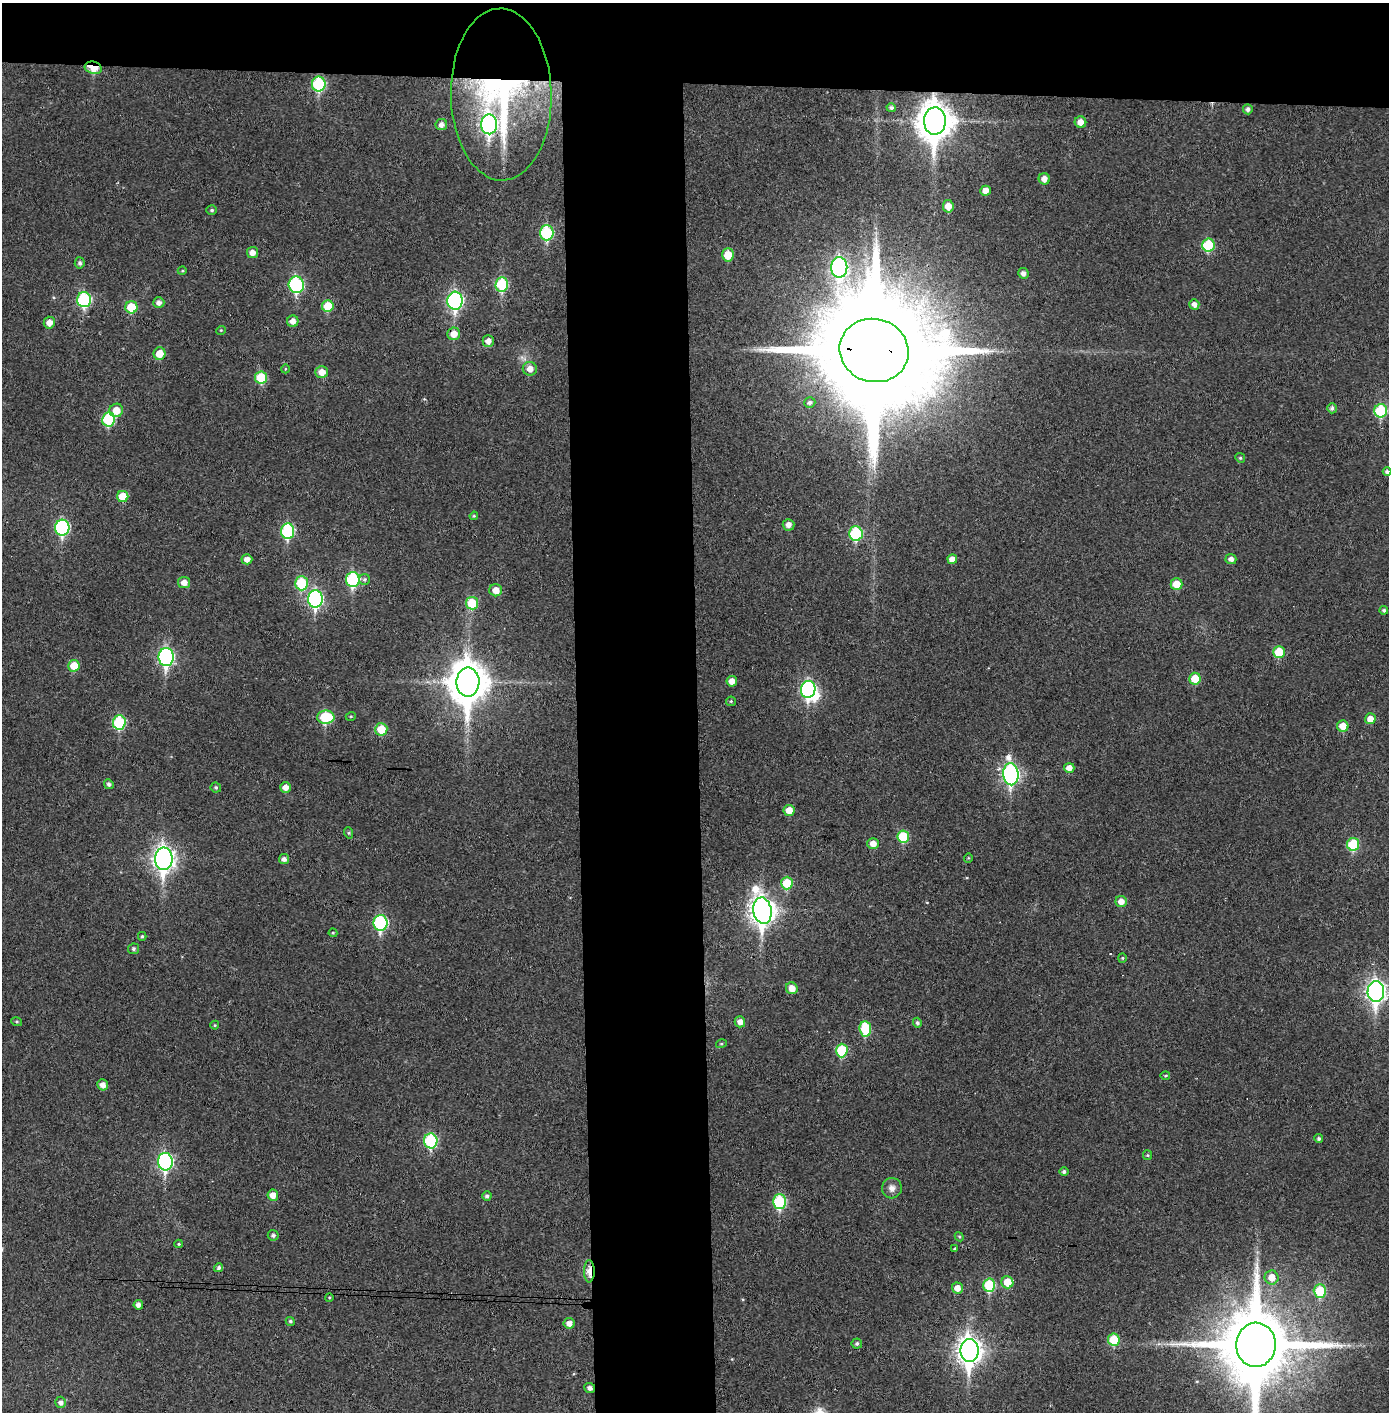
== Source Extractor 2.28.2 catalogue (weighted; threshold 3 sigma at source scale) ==
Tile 2 of 3 x 3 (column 2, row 1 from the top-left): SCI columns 1469-2855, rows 2826-4235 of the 4321 x 4242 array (HDU 1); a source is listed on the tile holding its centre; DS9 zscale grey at full resolution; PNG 1391 x 1414 px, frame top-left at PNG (2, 3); each listed source drawn as its Kron ellipse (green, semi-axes under 4 px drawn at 4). Shown black and unused: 14% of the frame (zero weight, under 3 of 4 exposures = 6% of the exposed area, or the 3 px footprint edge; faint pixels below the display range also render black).
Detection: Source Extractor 2.28.2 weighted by HDU 2 'WHT'; one run over the whole footprint, this tile lists its part. Background 0.036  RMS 0.005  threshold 0.0227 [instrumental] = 3 sigma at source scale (4.5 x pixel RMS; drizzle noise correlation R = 1.50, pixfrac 1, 0.05/0.05 arcsec/px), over >= 5 px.
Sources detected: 145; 1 inside a brighter object's white glare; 3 cosmic-ray / hot-pixel residue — neither listed nor drawn; the other 141 listed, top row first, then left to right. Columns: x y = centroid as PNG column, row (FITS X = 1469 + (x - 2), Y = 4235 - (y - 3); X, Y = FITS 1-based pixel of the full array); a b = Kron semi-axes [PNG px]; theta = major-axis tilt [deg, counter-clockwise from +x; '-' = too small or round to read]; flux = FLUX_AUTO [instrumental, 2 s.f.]
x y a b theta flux
93 68 9 6 -14 15
319 84 7 6 - 47
501 95 86 50 -89 140
891 108 5 4 - 1.3
1248 109 5 5 - 1.7
935 121 13 11 88 1100
1080 122 6 5 - 4
441 124 6 5 - 2.4
489 124 10 8 -89 150
1044 179 5 5 - 3.3
986 191 5 5 - 3.9
948 206 6 5 - 5.3
212 210 5 4 - 0.79
547 233 7 6 - 45
1208 245 6 6 - 24
252 253 5 5 - 3.4
728 255 6 6 - 10
80 263 5 5 - 1.3
839 267 10 8 -88 130
182 271 4 3 - 0.48
1023 273 5 5 - 2.1
502 284 7 6 - 33
296 285 8 7 - 56
84 300 7 7 - 52
455 301 9 7 86 110
159 303 5 5 - 2.3
1194 304 5 5 - 2.4
328 306 6 5 - 14
131 307 6 6 - 15
293 321 6 5 - 3.5
49 323 6 5 - 4.5
221 330 5 3 - 0.42
454 334 6 6 - 5.6
488 341 6 5 - 3.3
874 350 35 31 -15 22000
159 354 6 6 - 8.4
285 369 4 3 - 0.42
530 369 7 6 - 4.1
322 372 6 6 - 5.3
261 377 6 6 - 19
810 402 5 5 - 1.3
1332 408 5 5 - 1.4
116 410 7 6 - 6.8
1381 411 6 6 - 34
109 419 7 6 - 32
1240 458 5 4 - 0.74
1387 472 4 4 - 1.3
123 496 5 5 - 12
474 516 4 4 - 0.58
789 525 6 6 - 3.2
62 528 8 7 - 73
288 531 7 6 - 52
856 533 7 6 - 36
247 559 5 5 - 3.3
952 559 5 5 - 3.7
1231 559 5 5 - 2.3
353 579 7 6 - 51
364 579 5 5 - 1.1
184 582 6 5 - 3.8
301 583 7 6 - 22
1176 584 6 6 - 8
496 590 6 6 - 4.9
315 599 8 7 - 100
472 603 6 6 - 17
1384 610 4 4 - 1.1
1279 652 6 6 - 14
166 657 9 7 89 110
74 666 6 5 - 9.5
1195 679 6 6 - 11
732 681 5 5 - 4
468 682 14 11 90 1400
808 689 8 7 - 94
731 701 5 4 - 0.67
351 716 5 3 - 0.48
326 717 8 6 0 28
1370 719 5 5 - 4.4
119 722 7 6 - 38
1343 726 6 5 - 6.4
381 729 6 6 - 12
1069 768 5 5 - 3.8
1011 774 11 7 -86 150
109 784 5 4 - 1.5
216 787 5 5 - 0.88
286 787 5 5 - 3.8
789 810 5 5 - 6.2
349 833 6 3 -72 0.63
903 836 6 6 - 19
873 844 5 5 - 4.5
1353 844 6 6 - 23
968 858 4 4 - 0.51
164 859 11 8 -89 300
284 859 5 5 - 2.4
787 883 6 5 - 16
1121 901 5 5 - 4.2
762 911 13 9 -80 470
380 923 8 7 - 62
333 933 4 4 - 0.56
142 936 4 4 - 0.7
133 949 5 5 - 1.1
1122 958 4 4 - 0.56
792 988 6 5 - 5.2
1376 991 10 8 89 240
17 1022 5 4 - 0.65
740 1022 5 5 - 3.2
917 1023 5 4 - 1.2
215 1025 4 4 - 0.5
865 1029 7 6 - 22
721 1044 5 3 - 0.51
842 1050 7 6 - 24
1165 1076 5 3 - 0.59
103 1085 5 5 - 3.1
1319 1139 4 4 - 0.98
431 1141 7 6 - 50
1147 1155 5 4 - 0.57
165 1162 9 7 -87 100
1064 1171 4 4 - 1.1
892 1188 10 10 - 3.3
273 1195 5 5 - 4.4
487 1196 5 4 - 1.3
780 1202 7 6 - 45
273 1235 5 5 - 1.3
959 1237 5 4 - 0.56
179 1244 4 4 - 0.59
955 1249 3 3 - 0.8
219 1268 5 4 - 1.2
589 1271 11 5 -90 7.1
1272 1277 7 7 - 6.3
1007 1282 6 6 - 9.8
989 1285 7 6 - 30
957 1288 5 5 - 4.2
1320 1291 7 6 - 20
329 1297 4 3 - 0.44
138 1305 5 4 - 2.4
290 1321 5 4 - 0.82
569 1323 5 5 - 3.4
1114 1340 6 6 - 17
857 1344 5 5 - 1
1256 1345 22 20 88 6400
969 1351 11 9 -89 460
590 1388 5 5 - 2
61 1402 6 5 - 2
Overlapping masked pixels (flux is a lower limit): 6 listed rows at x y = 93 68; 501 95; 935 121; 454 334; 874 350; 589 1271
Isophote crosses this tile's border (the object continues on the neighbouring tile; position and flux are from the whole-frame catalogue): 2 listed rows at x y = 1387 472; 1256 1345